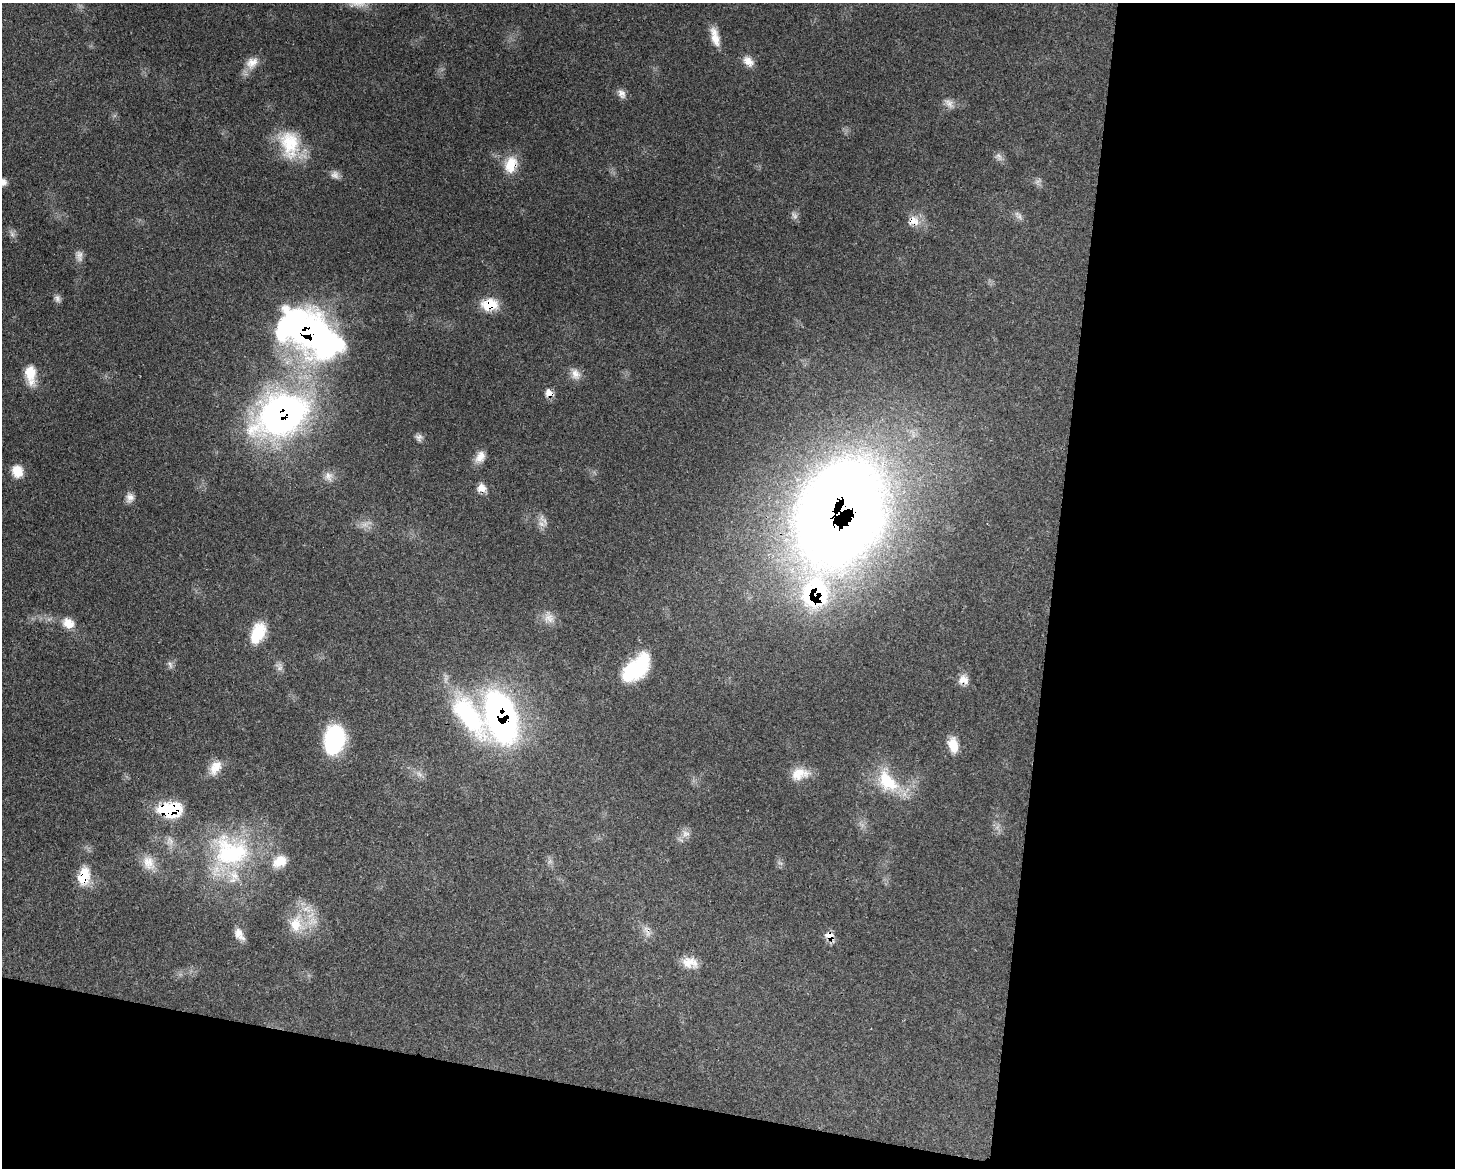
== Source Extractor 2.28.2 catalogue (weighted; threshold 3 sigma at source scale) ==
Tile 12 of 3 x 4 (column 3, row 4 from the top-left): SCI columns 3205-4657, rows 82-1247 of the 4841 x 4829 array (HDU 1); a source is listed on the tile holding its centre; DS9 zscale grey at full resolution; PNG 1457 x 1170 px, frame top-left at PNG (2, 3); no overlay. Shown black and unused: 33% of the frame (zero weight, under 3 of 4 exposures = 9% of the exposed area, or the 3 px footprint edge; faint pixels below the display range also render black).
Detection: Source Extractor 2.28.2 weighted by HDU 2 'WHT'; one run over the whole footprint, this tile lists its part. Background 0.44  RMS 0.0075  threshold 0.0338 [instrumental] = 3 sigma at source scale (4.5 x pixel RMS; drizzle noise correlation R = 1.50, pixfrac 1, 0.05/0.05 arcsec/px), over >= 5 px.
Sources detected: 62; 5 too faint to see at this stretch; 2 inside a brighter object's white glare — not listed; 3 inside a brighter listed object's ellipse — not listed separately; the other 52 listed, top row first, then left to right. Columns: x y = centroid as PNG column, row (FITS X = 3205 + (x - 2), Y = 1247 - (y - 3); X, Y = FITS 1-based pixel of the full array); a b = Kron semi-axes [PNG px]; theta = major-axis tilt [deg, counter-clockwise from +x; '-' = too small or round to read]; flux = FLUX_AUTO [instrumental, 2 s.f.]
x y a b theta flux
358 3 25 11 -8 10
715 37 26 10 -76 10
748 61 15 10 -39 6.6
252 63 18 13 37 9.2
622 94 12 9 -60 4.2
949 103 14 9 -54 4.5
289 144 38 24 -80 36
999 157 13 6 -65 3.3
511 165 21 13 74 17
335 175 11 10 - 3.8
3 182 10 9 - 3.8
913 221 16 13 -10 9.3
79 256 16 8 -82 4.3
57 298 11 7 -68 2.9
489 305 19 13 5 18
309 333 74 39 -30 310
30 374 22 11 -85 16
575 374 15 11 -70 6.2
549 393 11 9 -29 5.2
282 415 66 44 27 250
419 437 9 9 - 2.8
480 457 16 11 62 7.1
17 471 14 11 -71 11
328 476 14 10 -75 4.7
482 488 11 10 - 6
130 498 12 9 68 4.4
830 519 115 63 -87 980
541 524 11 6 -38 4.1
549 618 15 12 -18 7.2
68 623 16 12 -31 9.5
258 633 25 15 66 23
640 666 32 18 73 38
280 668 9 6 27 2.7
963 680 13 10 -7 6.6
468 715 67 27 -54 94
501 717 57 30 -73 220
334 739 30 20 77 63
953 745 18 11 -78 11
215 767 21 13 58 11
800 774 23 14 11 13
888 781 36 21 -51 34
170 809 26 14 2 45
686 834 11 8 0 4.7
170 841 14 6 -68 4.3
230 852 56 44 -15 110
149 863 21 15 -64 12
84 876 20 12 79 20
296 924 23 19 -80 22
647 931 18 7 -68 4.9
239 934 17 10 -59 6.8
830 936 13 9 -37 6.9
690 963 20 13 -7 10
Overlapping masked pixels (flux is a lower limit): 13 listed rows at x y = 511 165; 913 221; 489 305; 309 333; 549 393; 282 415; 830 519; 963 680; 501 717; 170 809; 84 876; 647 931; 830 936
Isophote crosses this tile's border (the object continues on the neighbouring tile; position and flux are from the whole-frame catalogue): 2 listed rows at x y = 358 3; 3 182